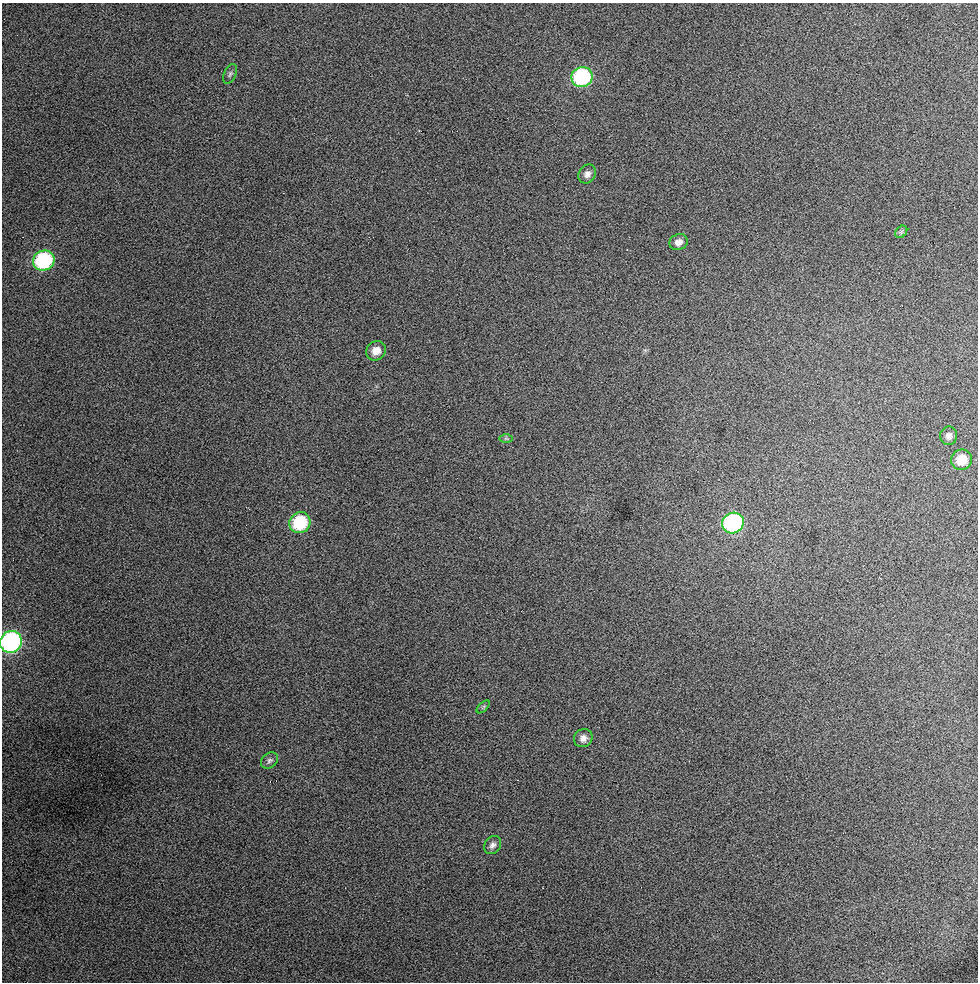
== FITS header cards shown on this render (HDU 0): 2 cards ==
NAXIS1  =                  976 / Axis length
NAXIS2  =                  980 / Axis length

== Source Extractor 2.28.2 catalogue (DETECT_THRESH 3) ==
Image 976 x 980 px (HDU 0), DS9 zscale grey, 1 PNG px = 1 image px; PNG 980 x 984 px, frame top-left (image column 1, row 980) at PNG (2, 3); each listed source drawn as its Kron ellipse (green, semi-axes under 4 px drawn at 4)
Background 342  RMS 5.2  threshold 15.6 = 3 sigma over >= 5 px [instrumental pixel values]
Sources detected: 17; all 17 listed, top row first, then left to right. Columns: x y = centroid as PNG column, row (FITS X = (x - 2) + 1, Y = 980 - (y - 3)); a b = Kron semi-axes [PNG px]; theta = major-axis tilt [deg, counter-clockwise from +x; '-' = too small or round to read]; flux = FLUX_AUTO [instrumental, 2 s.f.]
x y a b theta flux
230 74 10 6 64 970
582 77 10 10 - 40000
587 174 10 8 57 1700
901 232 7 5 46 740
678 242 9 7 25 2200
44 260 11 10 - 39000
376 351 10 9 - 3700
949 436 9 8 - 1700
506 438 6 4 0 500
962 460 10 10 - 6700
300 523 11 10 - 21000
733 523 11 10 - 53000
11 642 11 10 - 78000
483 707 8 4 45 640
583 738 9 8 - 2100
269 760 9 7 41 1000
493 845 10 7 53 1500
At the frame edge (FLAGS 8, measured only in part): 1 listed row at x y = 11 642